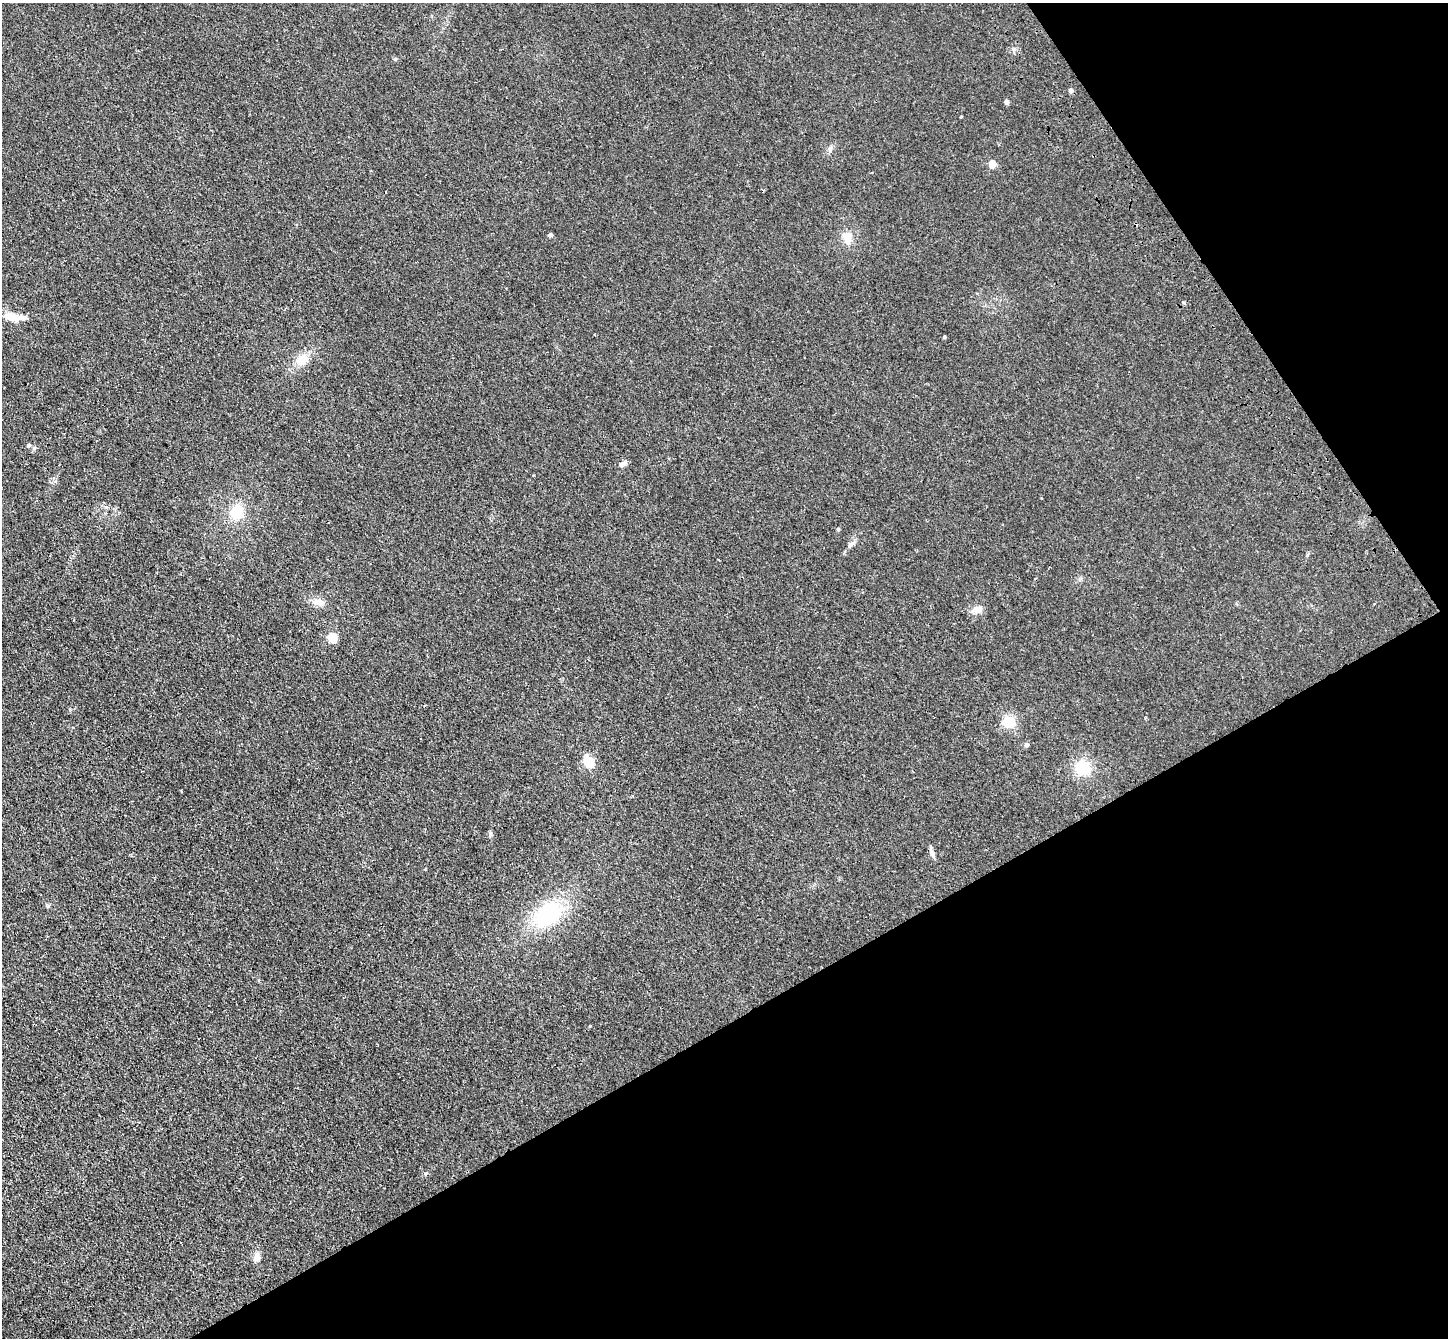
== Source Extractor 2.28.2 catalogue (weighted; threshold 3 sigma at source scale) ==
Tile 12 of 4 x 4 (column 4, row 3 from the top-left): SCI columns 4439-5884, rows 1559-2894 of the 5985 x 5924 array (HDU 1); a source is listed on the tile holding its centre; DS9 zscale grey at full resolution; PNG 1450 x 1340 px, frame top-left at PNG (2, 3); no overlay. Shown black and unused: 31% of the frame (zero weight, under 3 of 4 exposures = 6% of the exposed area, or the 3 px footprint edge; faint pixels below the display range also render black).
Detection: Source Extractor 2.28.2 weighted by HDU 2 'WHT'; one run over the whole footprint, this tile lists its part. Background 0.0407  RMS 0.0058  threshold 0.0263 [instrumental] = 3 sigma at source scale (4.5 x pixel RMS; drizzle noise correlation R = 1.50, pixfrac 1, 0.05/0.05 arcsec/px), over >= 5 px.
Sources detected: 29; all 29 listed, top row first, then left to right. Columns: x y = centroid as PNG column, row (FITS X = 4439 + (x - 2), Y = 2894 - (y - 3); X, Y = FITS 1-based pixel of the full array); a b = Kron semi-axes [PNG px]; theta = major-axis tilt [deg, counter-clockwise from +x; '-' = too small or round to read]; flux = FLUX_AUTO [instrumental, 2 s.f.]
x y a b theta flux
1071 90 4 4 - 2.4
1006 102 4 4 - 2.9
961 117 4 3 - 0.42
830 149 10 5 75 1.7
992 164 5 4 - 12
550 235 6 5 - 0.86
847 237 14 11 -58 5.4
11 316 22 8 -10 8.8
944 337 3 3 - 1
302 359 15 11 37 7.8
29 445 5 4 - 1.1
623 464 11 7 34 2.1
237 512 16 13 76 15
838 529 4 4 - 0.71
852 544 13 4 36 1.9
318 602 16 9 -15 4.5
977 609 14 9 11 4.5
332 637 5 5 - 33
425 706 3 2 - 1.1
1009 721 5 5 - 71
1026 745 5 5 - 2
589 762 6 5 - 47
1082 768 18 17 - 15
490 834 7 4 72 0.88
932 853 12 5 -73 2
48 906 6 3 18 0.69
548 914 33 22 44 44
426 1173 6 4 19 0.74
257 1257 11 8 61 2.8
Unlisted compact peaks at least as high as the median listed source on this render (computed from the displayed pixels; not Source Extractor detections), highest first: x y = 395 59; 590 1026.